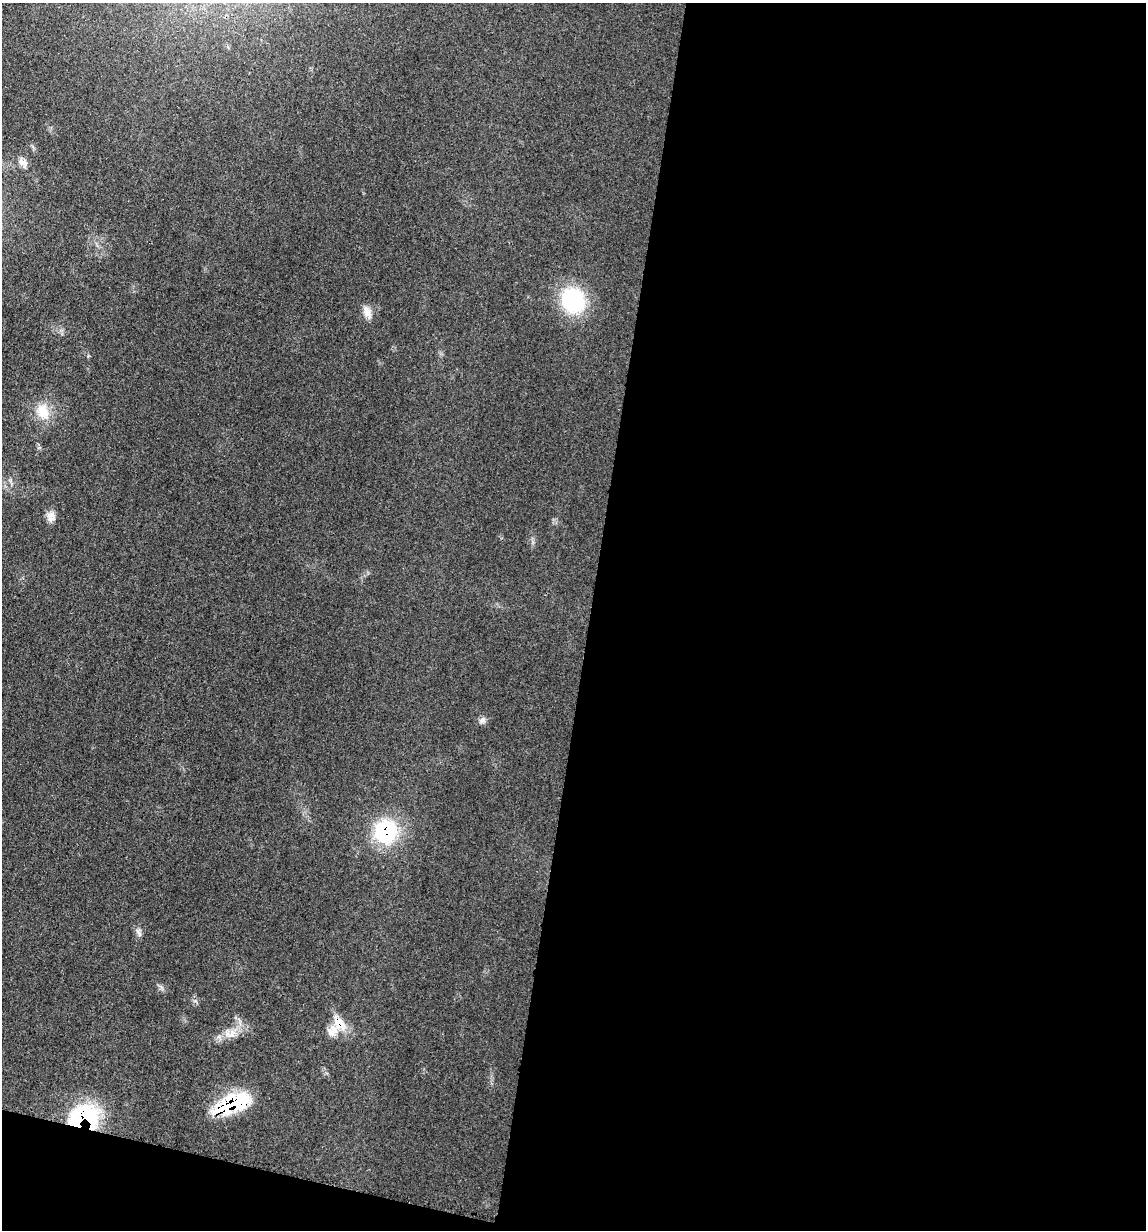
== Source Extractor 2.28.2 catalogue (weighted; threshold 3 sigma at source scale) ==
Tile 16 of 4 x 4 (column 4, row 4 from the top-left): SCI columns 3679-4822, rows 16-1243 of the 4948 x 4938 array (HDU 1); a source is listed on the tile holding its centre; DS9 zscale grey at full resolution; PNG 1148 x 1232 px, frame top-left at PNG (2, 3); no overlay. Shown black and unused: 51% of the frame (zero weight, under 3 of 4 exposures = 2% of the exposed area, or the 3 px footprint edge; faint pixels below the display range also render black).
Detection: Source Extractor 2.28.2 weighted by HDU 2 'WHT'; one run over the whole footprint, this tile lists its part. Background 0.0527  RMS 0.0059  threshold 0.0265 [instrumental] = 3 sigma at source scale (4.5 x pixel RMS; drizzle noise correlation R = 1.50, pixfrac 1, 0.05/0.05 arcsec/px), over >= 5 px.
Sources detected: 13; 1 inside a brighter listed object's ellipse — not listed separately; the other 12 listed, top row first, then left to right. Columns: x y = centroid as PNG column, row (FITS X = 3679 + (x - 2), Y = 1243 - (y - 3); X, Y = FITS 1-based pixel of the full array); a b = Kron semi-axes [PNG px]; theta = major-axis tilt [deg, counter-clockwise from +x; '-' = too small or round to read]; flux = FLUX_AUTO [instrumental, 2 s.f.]
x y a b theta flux
23 163 13 8 -36 4.1
573 300 28 25 -61 50
367 312 15 9 -72 4.9
43 411 24 16 -63 13
50 516 14 9 68 4.5
482 720 9 8 - 2.2
386 832 31 29 73 42
139 933 13 6 -58 2.1
339 1023 21 14 -50 11
232 1033 15 9 45 6
232 1103 44 17 22 44
83 1116 36 24 11 56
Overlapping masked pixels (flux is a lower limit): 4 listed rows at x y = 386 832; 339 1023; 232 1103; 83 1116
Unlisted compact peaks at least as high as the median listed source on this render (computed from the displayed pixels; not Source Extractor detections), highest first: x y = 195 1001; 161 987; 88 356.